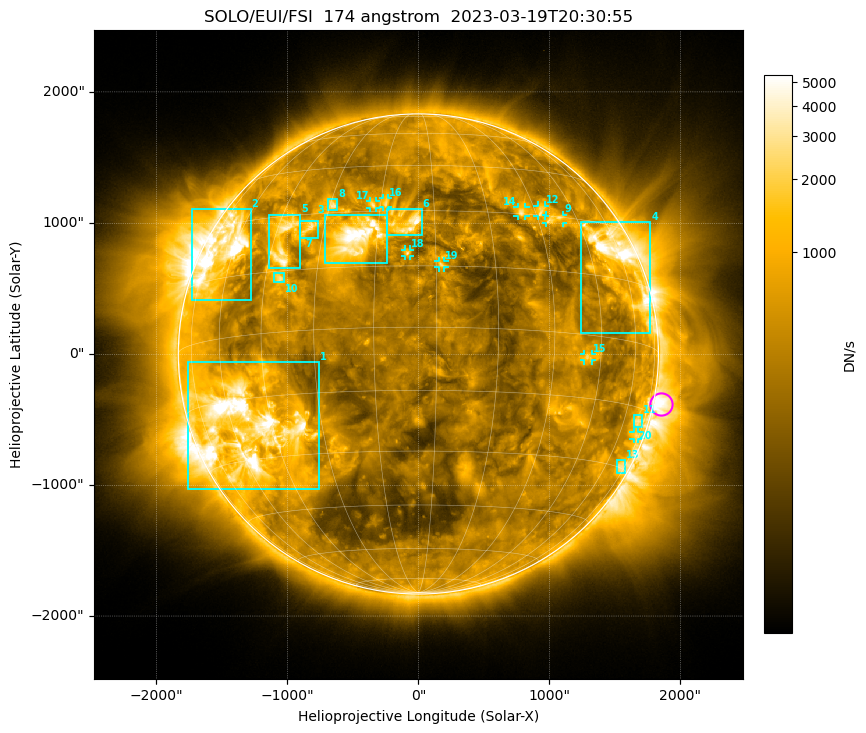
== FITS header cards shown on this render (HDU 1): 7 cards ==
TELESCOP= 'SOLO/EUI/FSI'       / telescope/Sensor name
WAVELNTH=                  174 / [Angstrom] characteristic wavelength observatio
WAVEUNIT= 'Angstrom'           / Wavelength unit
DATE-OBS= '2023-03-19T20:30:55.194' / [UTC] deprecated, same as DATE-BEG.
CTYPE1  = 'HPLN-TAN'           / helioprojective longitude (Solar X)
CTYPE2  = 'HPLT-TAN'           / helioprojective latitude (Solar Y)
BUNIT   = 'DN/s    '           / units of physical value, after BSCALE, BZERO

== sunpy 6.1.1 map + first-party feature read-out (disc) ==
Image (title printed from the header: SOLO/EUI/FSI  174 angstrom  2023-03-19T20:30:55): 1115 x 1115 px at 4.44 arcsec/px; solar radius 1832 arcsec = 413 px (full disc in frame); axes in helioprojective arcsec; data unit DN/s (BUNIT, on the colour bar)
Field: cropped to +-1.35 R_sun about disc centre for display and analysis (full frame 3266 x 3296 px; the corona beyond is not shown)
Orientation: file roll -4.37 deg (from PC/CROTA): ROTATED to solar-north-up (sunpy Map.rotate, bilinear) for analysis and display; everything below refers to the rotated frame
Observer: Stonyhurst longitude -19.4 deg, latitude -6.3 deg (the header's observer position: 19 deg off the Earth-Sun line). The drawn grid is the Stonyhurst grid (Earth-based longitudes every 15 deg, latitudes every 15 deg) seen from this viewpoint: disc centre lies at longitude -19.4 deg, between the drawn -30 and -15 deg meridians, so no drawn meridian runs through disc centre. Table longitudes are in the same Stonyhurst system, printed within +-180 deg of -19.4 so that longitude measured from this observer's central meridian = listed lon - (-19.4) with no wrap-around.
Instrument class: DISC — disc imager (sunpy class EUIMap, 174 A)
Bright regions (active regions / flare kernels): reference = the median radial profile (limb darkening/brightening removed); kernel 9 px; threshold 5 sigma = 989 DN/s over a disc level ~389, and >= 1.15x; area >= 13 px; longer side >= 10 px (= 44 arcsec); searched inside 0.97 R_sun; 20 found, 20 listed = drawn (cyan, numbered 1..; 9 of them under ~66 arcsec drawn as corner ticks so the feature stays visible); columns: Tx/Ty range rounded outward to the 10 arcsec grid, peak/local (2 s.f.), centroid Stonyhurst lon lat
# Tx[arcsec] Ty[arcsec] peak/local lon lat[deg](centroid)
1 -1760..-750 -1040..-60 21 -70 -22
2 -1730..-1280 410..1110 14 -80 +21
3 -710..-230 690..1060 15 -36 +22
4 1240..1770 160..1010 13 +41 +21
5 -1140..-900 650..1060 11 -57 +23
6 -240..30 910..1110 11 -23 +26
7 -910..-760 890..1020 8 -50 +26
8 -690..-610 1100..1180 7.8 -44 +32
9 970..1110 1000..1060 5.5 +21 +29
10 -1100..-1020 540..620 5.6 -56 +13
11 1640..1710 -560..-460 4.2 +54 -18
12 910..970 1050..1140 5.7 +17 +31
13 1510..1580 -910..-810 4.2 +55 -30
14 760..820 1050..1120 6.7 +10 +31
15 1260..1330 -50..0 5.4 +25 -5
16 -270..-230 1120..1190 4.6 -29 +33
17 -370..-320 1110..1170 4.8 -32 +32
18 -110..-60 750..800 7.8 -22 +18
19 150..200 660..710 7.4 -14 +15
20 1640..1680 -650..-590 3.1 +56 -21
Off-limb structures (1.02-1.3 R_sun): pedestal 1.38 DN/s subtracted; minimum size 162 px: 2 found; the strongest spans PA ~220..310 deg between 1.02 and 1.3 R_sun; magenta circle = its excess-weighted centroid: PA ~260 deg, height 1.03 R_sun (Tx ~1850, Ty ~-380 arcsec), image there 6.3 x the reference